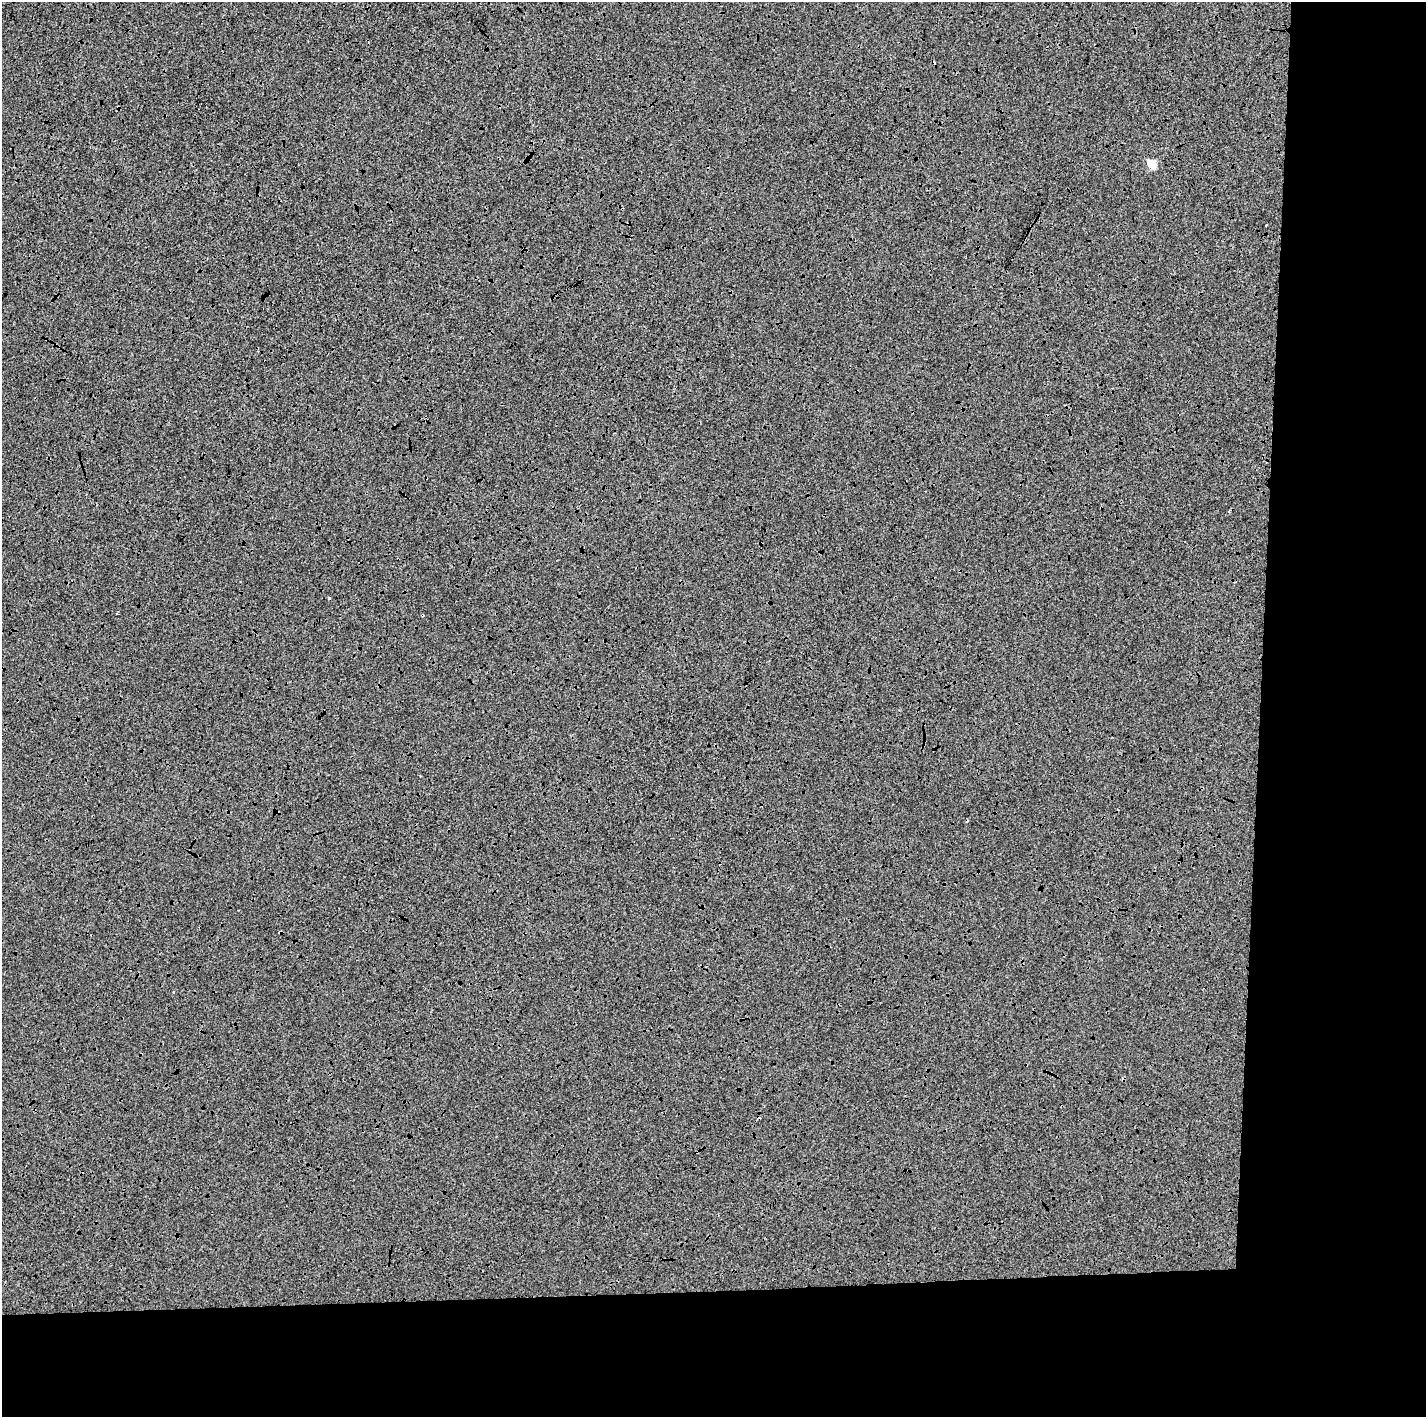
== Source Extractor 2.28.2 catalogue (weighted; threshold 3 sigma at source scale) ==
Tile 9 of 3 x 3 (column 3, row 3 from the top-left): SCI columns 2861-4284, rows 147-1561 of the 4284 x 4538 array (HDU 1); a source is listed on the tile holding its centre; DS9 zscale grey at full resolution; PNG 1428 x 1419 px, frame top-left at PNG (2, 2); no overlay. Shown black and unused: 20% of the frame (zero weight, under 3 of 4 exposures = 2% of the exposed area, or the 3 px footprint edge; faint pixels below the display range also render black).
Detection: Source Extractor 2.28.2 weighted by HDU 2 'WHT'; one run over the whole footprint, this tile lists its part. Background -0.00124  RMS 0.0065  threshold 0.0293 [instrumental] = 3 sigma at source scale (4.5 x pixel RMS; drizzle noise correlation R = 1.50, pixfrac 1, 0.0396/0.0396 arcsec/px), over >= 5 px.
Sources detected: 5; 2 cosmic-ray / hot-pixel residue — not listed; the other 3 listed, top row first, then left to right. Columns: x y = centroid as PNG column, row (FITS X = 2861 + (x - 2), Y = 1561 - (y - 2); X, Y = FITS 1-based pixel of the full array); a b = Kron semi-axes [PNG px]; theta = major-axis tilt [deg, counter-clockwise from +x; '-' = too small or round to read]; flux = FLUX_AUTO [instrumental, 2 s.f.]
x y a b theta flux
1152 164 5 5 - 20
1229 511 3 3 - 1.4
280 932 3 3 - 1.1
Overlapping masked pixels (flux is a lower limit): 1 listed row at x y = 280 932